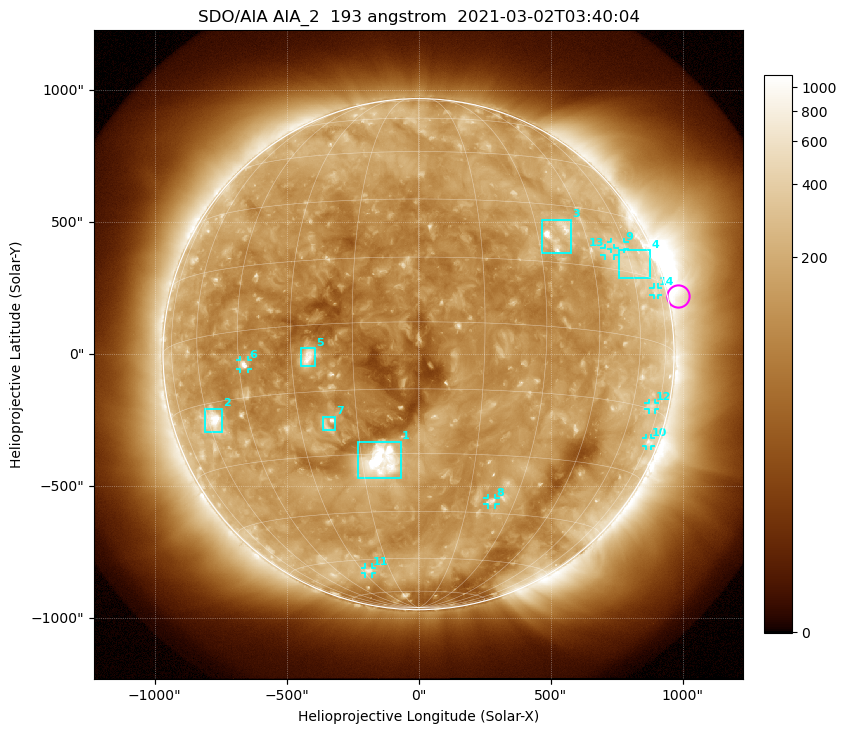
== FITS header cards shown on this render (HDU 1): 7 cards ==
TELESCOP= 'SDO/AIA '           / For AIA: SDO/AIA
INSTRUME= 'AIA_2   '           / For AIA: AIA_ATA1, AIA_ATA2, AIA_ATA3 or AIA_AT
WAVELNTH=                  193 / [angstrom] Wavelength
WAVEUNIT= 'angstrom'           / Wavelength unit: angstrom
DATE-OBS= '2021-03-02T03:40:04.843' / [ISO] Date when observation started; ISO 8
CTYPE1  = 'HPLN-TAN'           / CTYPE1: HPLN
CTYPE2  = 'HPLT-TAN'           / CTYPE2: HPLT

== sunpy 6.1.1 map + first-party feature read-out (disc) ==
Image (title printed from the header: SDO/AIA AIA_2  193 angstrom  2021-03-02T03:40:04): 1024 x 1024 px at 2.4 arcsec/px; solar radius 968 arcsec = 403 px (full disc in frame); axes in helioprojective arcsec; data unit not stated in the header (colour bar unlabelled)
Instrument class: DISC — disc imager (sunpy class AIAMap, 193 A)
Bright regions (active regions / flare kernels): reference = the median radial profile (limb darkening/brightening removed); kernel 9 px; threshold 5 sigma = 220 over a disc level ~128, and >= 1.15x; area >= 12 px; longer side >= 10 px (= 24 arcsec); searched inside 0.97 R_sun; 14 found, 14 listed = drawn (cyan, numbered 1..; 8 of them under ~33 arcsec drawn as corner ticks so the feature stays visible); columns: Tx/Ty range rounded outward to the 5 arcsec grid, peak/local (2 s.f.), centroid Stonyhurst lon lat
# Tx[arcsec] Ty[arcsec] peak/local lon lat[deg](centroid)
1 -230..-65 -470..-330 20 -10 -32
2 -810..-745 -295..-205 9.8 -58 -19
3 465..580 380..510 13 +36 +22
4 755..880 290..395 2.4 +62 +17
5 -445..-390 -45..25 8.2 -26 -7
6 -680..-645 -55..-25 7.5 -43 -8
7 -365..-315 -290..-235 4.6 -22 -22
8 260..290 -570..-545 4.2 +22 -42
9 730..780 395..425 2.4 +56 +21
10 860..880 -350..-320 2.9 +76 -22
11 -205..-175 -830..-805 3 -27 -64
12 870..895 -210..-185 2.4 +70 -14
13 705..745 375..400 2.4 +52 +19
14 890..910 225..255 2.3 +72 +12
Off-limb structures (1.02-1.3 R_sun): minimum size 162 px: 6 found; the strongest spans PA ~215..325 deg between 1.02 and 1.3 R_sun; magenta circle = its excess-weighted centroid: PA ~285 deg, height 1.04 R_sun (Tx ~985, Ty ~220 arcsec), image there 2.3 x the reference